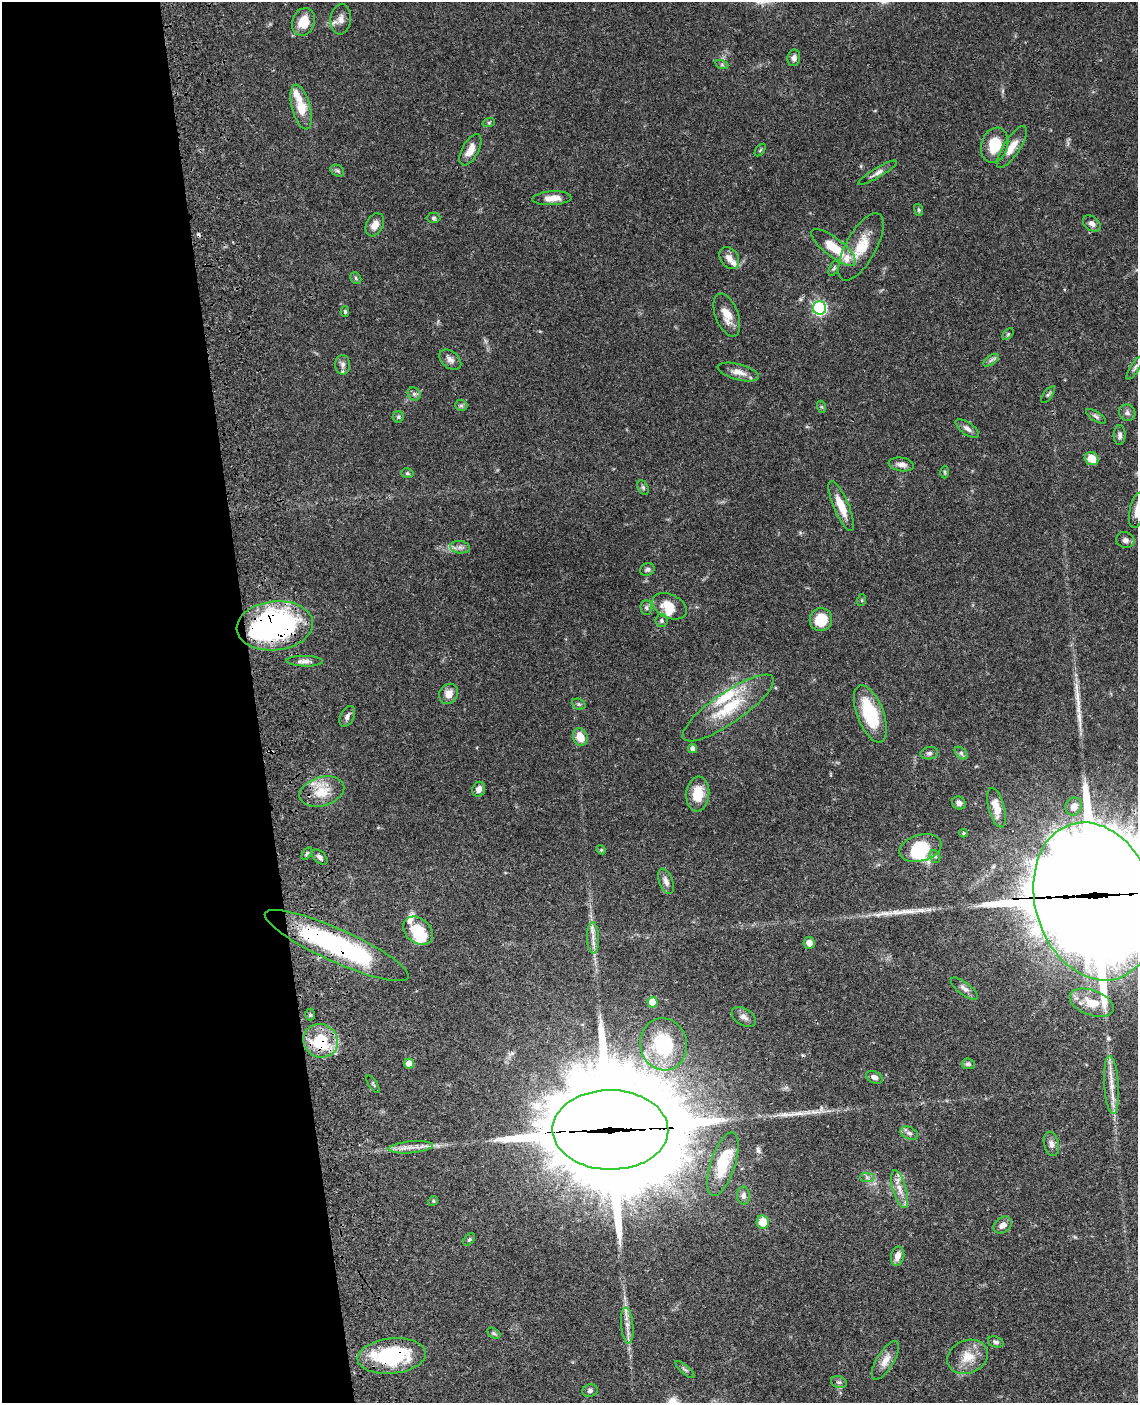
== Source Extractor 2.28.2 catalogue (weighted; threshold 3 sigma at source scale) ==
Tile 5 of 4 x 3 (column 1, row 2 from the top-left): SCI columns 119-1254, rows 1657-3057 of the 4780 x 4613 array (HDU 1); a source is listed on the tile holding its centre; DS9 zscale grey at full resolution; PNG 1140 x 1405 px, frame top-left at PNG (2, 2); each listed source drawn as its Kron ellipse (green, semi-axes under 4 px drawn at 4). Shown black and unused: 22% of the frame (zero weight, under 3 of 4 exposures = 6% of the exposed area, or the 3 px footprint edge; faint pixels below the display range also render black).
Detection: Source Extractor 2.28.2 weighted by HDU 2 'WHT'; one run over the whole footprint, this tile lists its part. Background 0.0453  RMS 0.0029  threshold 0.0129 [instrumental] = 3 sigma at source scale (4.5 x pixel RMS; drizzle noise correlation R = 1.50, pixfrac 1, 0.05/0.05 arcsec/px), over >= 5 px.
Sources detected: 140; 6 inside a brighter object's white glare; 2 cosmic-ray / hot-pixel residue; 3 long thin detections or spike segments (spike, bleed or trail) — neither listed nor drawn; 11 inside a brighter listed object's ellipse — not listed separately; the other 118 listed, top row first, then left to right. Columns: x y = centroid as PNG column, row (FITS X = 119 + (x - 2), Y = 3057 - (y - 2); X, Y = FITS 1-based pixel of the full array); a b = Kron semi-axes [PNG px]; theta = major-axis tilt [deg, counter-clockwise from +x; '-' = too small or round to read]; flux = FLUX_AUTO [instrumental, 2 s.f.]
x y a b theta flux
341 19 15 10 83 2
303 22 14 11 69 5.3
794 58 8 6 80 1.1
722 65 6 4 -19 0.43
301 107 23 9 -75 6.8
489 122 6 4 19 0.37
995 145 18 13 72 7
1012 147 24 8 56 3.4
470 150 17 8 61 3.2
760 150 7 3 53 0.39
337 171 7 5 -33 0.54
877 173 22 5 31 1.4
552 198 19 7 3 3
919 210 6 4 -73 0.38
434 218 7 5 0 0.5
1092 223 9 7 -38 1.1
375 225 12 8 63 2.2
834 247 27 9 -38 7.9
861 247 38 15 61 7.7
729 258 12 8 -55 1.9
834 268 9 4 65 0.53
356 278 6 5 - 0.46
820 308 7 6 - 52
345 311 5 4 - 0.45
727 315 23 11 -69 3.8
1008 334 7 4 46 0.41
450 360 12 8 -39 1.3
991 360 9 4 37 0.75
343 365 10 7 89 1.1
1135 367 14 4 57 0.86
738 372 21 8 -15 2.4
414 394 7 6 - 0.66
1048 394 10 4 53 0.51
461 405 6 5 - 0.55
822 407 6 4 -71 0.38
1127 413 8 8 - 1.1
1096 416 11 4 -32 0.73
398 417 5 5 - 0.49
967 428 13 6 -36 1.2
1120 435 10 6 89 1
1092 459 7 6 - 4.1
901 464 13 6 -9 1.6
945 472 6 4 -89 0.4
407 473 6 4 -15 0.46
643 487 8 5 -63 0.56
841 506 27 7 -67 5
1137 510 18 7 78 2.4
1125 540 9 8 - 1
460 547 10 6 -8 1.1
647 569 7 6 - 0.69
862 600 6 4 72 0.33
669 606 18 12 -26 5.2
646 608 7 5 -89 0.6
661 620 6 6 - 0.61
821 620 11 11 - 7.2
275 626 38 24 6 69
305 661 18 5 -2 1.4
449 694 10 9 - 2.4
579 704 7 5 -20 0.55
728 708 54 15 35 13
870 714 30 13 -69 15
347 716 11 6 64 1.1
580 737 9 7 -72 4.1
693 749 4 4 - 1.2
929 753 9 6 11 0.74
961 753 8 4 -46 0.61
479 789 7 6 - 1.5
322 792 23 14 16 6
698 794 17 11 85 6.1
959 803 7 6 - 1.1
1074 807 9 8 - 1.9
996 808 20 8 -75 3.8
963 833 4 4 - 0.32
920 848 21 13 16 12
601 850 4 4 - 0.3
307 853 7 4 59 0.46
935 856 6 5 - 0.48
320 857 9 6 -44 0.95
666 881 13 6 -71 1.5
1094 901 80 59 -73 5200
418 931 17 12 -40 8.9
593 938 16 5 -88 1.9
809 943 6 5 - 1.6
337 946 79 16 -24 49
964 989 16 6 -37 1.4
652 1002 5 5 - 4.5
1092 1003 23 12 -20 5
310 1014 6 5 - 0.45
744 1017 13 8 -32 1.4
321 1041 17 16 - 14
664 1044 26 23 -78 17
409 1063 5 5 - 2.7
968 1064 7 5 -6 0.66
874 1077 9 5 -26 1
373 1084 10 3 -55 0.4
1112 1085 29 7 -86 3.9
610 1130 58 40 -1 8800
909 1133 9 6 -23 0.96
1051 1144 12 7 -77 1.3
411 1147 22 6 5 2.6
723 1164 33 12 72 11
867 1177 7 4 0 0.64
900 1189 19 7 -74 2.7
743 1195 9 6 -87 1
433 1201 5 4 - 0.33
763 1222 7 6 - 4.6
1003 1225 10 7 36 1.7
469 1239 7 5 48 0.49
898 1256 10 6 76 2.2
627 1326 18 6 -84 2.1
493 1333 7 4 -27 0.48
996 1342 8 5 -19 0.75
392 1356 34 17 6 23
968 1357 21 16 22 5.3
885 1360 22 9 59 2.9
685 1370 12 3 -41 0.52
839 1382 8 6 -19 0.7
590 1391 7 6 - 0.73
Overlapping masked pixels (flux is a lower limit): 6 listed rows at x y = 275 626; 1094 901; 337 946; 321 1041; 610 1130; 392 1356
Isophote crosses this tile's border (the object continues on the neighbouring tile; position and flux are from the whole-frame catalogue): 2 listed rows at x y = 1137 510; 1094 901